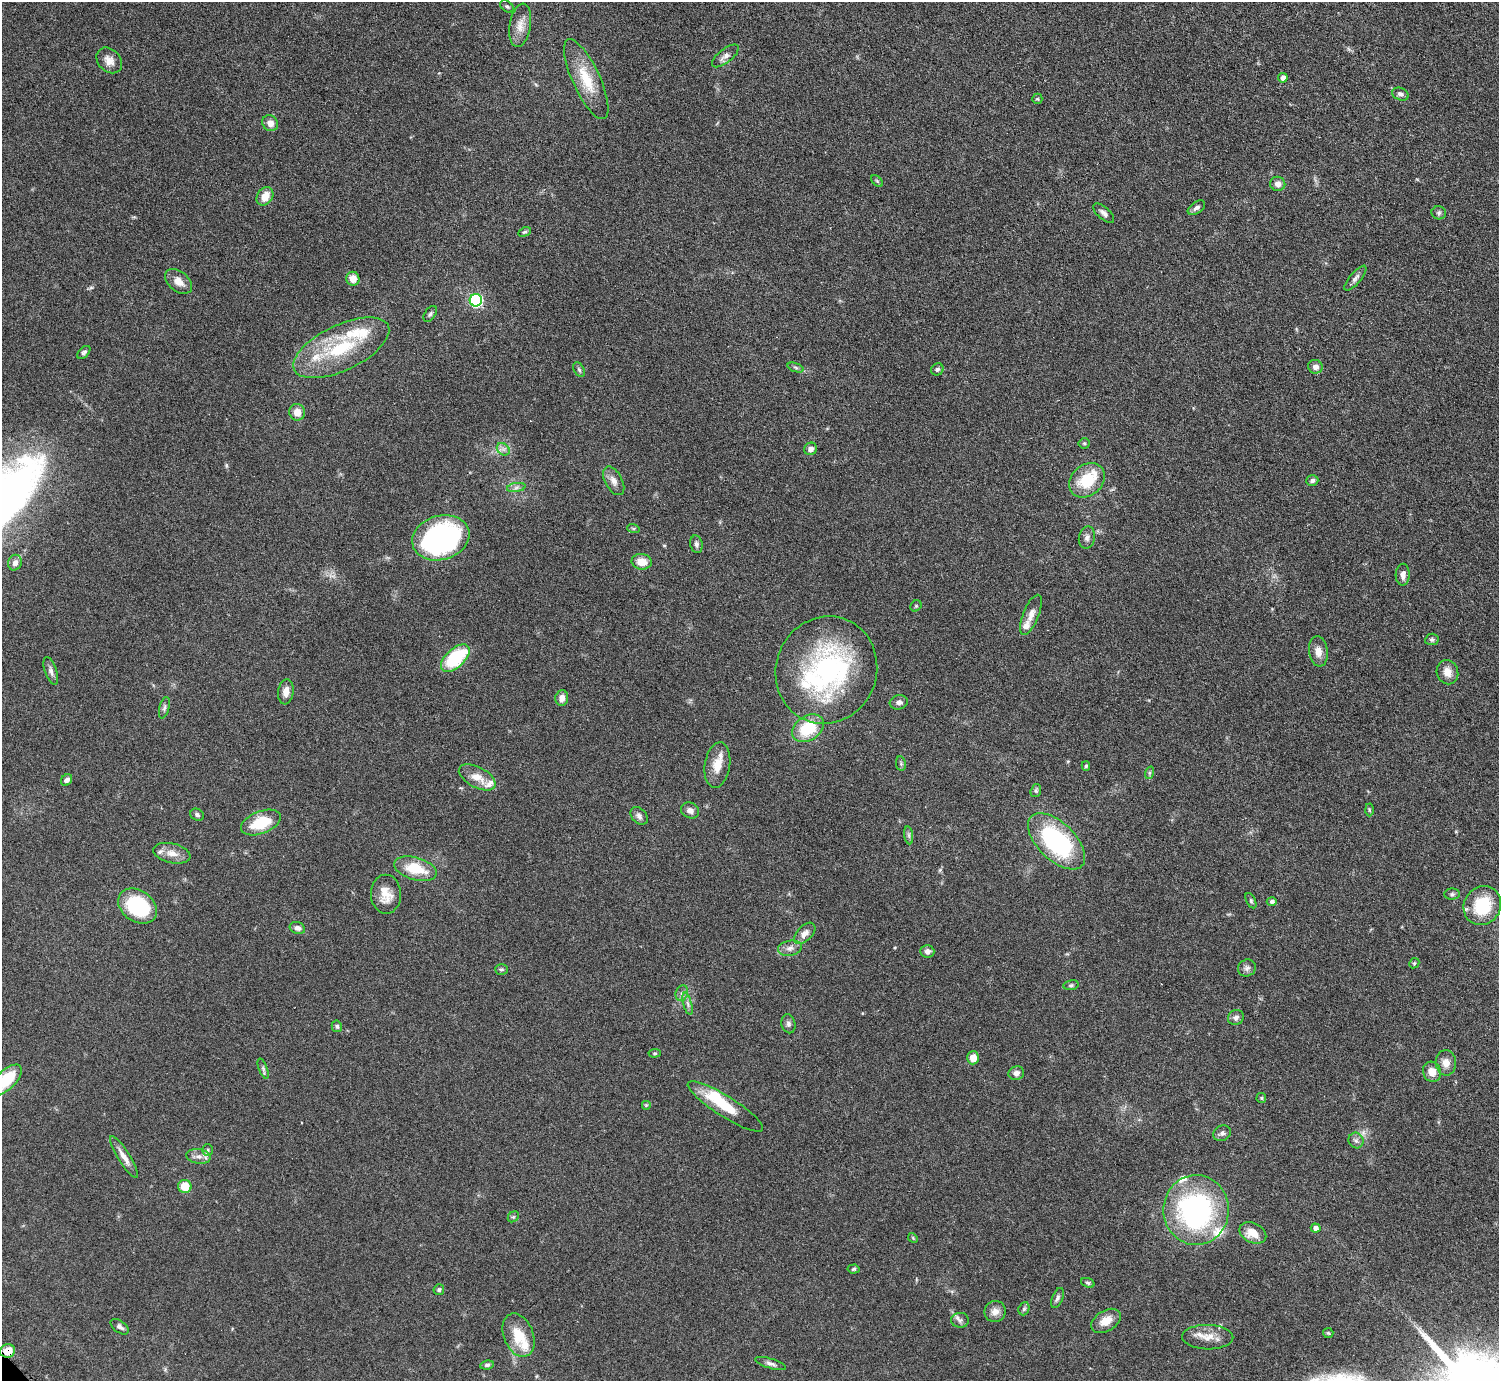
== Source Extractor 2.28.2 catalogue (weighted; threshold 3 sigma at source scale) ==
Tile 10 of 4 x 4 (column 2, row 3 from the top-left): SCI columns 1504-3000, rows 1547-2925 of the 5999 x 5997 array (HDU 1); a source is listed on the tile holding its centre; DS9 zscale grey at full resolution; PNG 1501 x 1383 px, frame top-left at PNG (2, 2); each listed source drawn as its Kron ellipse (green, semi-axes under 4 px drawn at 4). Shown black and unused: <1% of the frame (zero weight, under 3 of 6 exposures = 1% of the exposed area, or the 3 px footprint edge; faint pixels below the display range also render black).
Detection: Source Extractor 2.28.2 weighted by HDU 2 'WHT'; one run over the whole footprint, this tile lists its part. Background 0.0815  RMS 0.0036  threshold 0.0147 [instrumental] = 3 sigma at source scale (4.09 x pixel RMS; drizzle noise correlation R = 1.36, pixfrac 0.8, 0.05/0.05 arcsec/px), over >= 5 px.
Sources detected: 139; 2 inside a brighter object's white glare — neither listed nor drawn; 11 inside a brighter listed object's ellipse — not listed separately; the other 126 listed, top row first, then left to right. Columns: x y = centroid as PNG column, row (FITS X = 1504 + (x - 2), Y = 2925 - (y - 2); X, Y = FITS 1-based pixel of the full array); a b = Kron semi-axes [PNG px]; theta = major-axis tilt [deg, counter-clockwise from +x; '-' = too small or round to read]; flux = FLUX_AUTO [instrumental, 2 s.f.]
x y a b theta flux
507 6 7 5 -36 0.62
520 25 22 10 80 3.8
725 56 16 7 38 1.9
109 60 14 11 -46 2.7
1283 78 5 5 - 1.8
586 79 43 13 -65 11
1400 94 8 6 -21 1
1037 99 5 5 - 0.43
270 123 8 7 - 2.3
877 181 7 4 -45 0.46
1278 184 7 7 - 2
265 196 10 7 55 4
1196 208 10 5 34 1.1
1104 213 13 6 -41 1.3
1439 213 7 6 - 0.76
525 232 6 4 25 0.55
1355 278 15 5 50 1.4
353 279 7 6 - 2.9
179 281 15 10 -39 3.2
476 300 6 6 - 43
430 314 9 5 55 0.73
341 348 52 22 25 23
84 352 8 5 45 0.81
1315 367 7 6 - 1.8
796 368 8 3 -19 0.68
937 369 6 6 - 0.74
579 370 8 5 -63 0.65
297 412 8 7 - 2.9
1084 443 5 5 - 0.46
503 449 7 5 -44 1.1
811 449 6 6 - 1.5
1087 480 19 15 42 12
1312 480 6 5 - 0.9
614 481 16 8 -61 2.2
516 487 9 4 9 1
633 528 6 4 -19 0.42
441 538 29 22 17 82
1087 538 11 8 77 1.4
696 544 9 6 -80 1
642 562 10 8 -9 4.6
15 563 8 6 67 2
1403 575 11 7 87 2
916 606 6 5 - 0.44
1031 615 21 8 68 2.8
1432 639 7 6 - 0.7
1318 651 15 9 -83 2.8
455 658 17 9 43 23
826 670 54 50 67 63
51 671 14 6 -72 1.4
1447 672 12 10 -69 3.1
286 692 12 7 82 2.4
562 698 8 6 85 1.9
899 702 9 7 15 1.2
164 708 11 5 76 0.92
808 728 17 12 32 14
901 764 7 5 -79 0.56
717 765 23 12 81 5.4
1086 766 5 4 - 0.54
1149 773 6 4 72 0.54
477 777 20 10 -28 4.6
67 780 6 5 - 1.4
1036 791 7 5 72 0.62
690 810 9 7 -27 1.7
1369 810 6 4 -88 0.47
197 815 7 5 -30 0.78
639 816 10 7 -47 1.3
261 822 21 11 22 12
909 835 9 4 -82 0.79
1056 841 35 18 -44 45
172 853 19 9 -13 3.3
416 869 22 11 -16 11
386 894 19 15 -89 5.1
1452 894 8 5 1 0.73
1251 901 8 4 -64 0.58
1272 901 5 4 - 1.1
138 906 21 15 -36 27
1482 906 20 18 55 15
297 928 8 6 -20 1.5
805 933 13 7 45 2
790 948 12 7 11 1.7
927 951 7 6 - 1.4
1414 963 5 4 - 0.44
1247 968 9 8 - 1.3
501 969 6 5 - 0.57
1071 985 7 5 10 0.65
682 993 8 6 75 1
688 1004 11 3 -75 0.98
1236 1017 8 7 - 1.3
788 1024 9 7 -78 1.1
337 1026 6 5 - 0.68
655 1053 6 4 5 0.43
973 1058 6 6 - 3.3
1446 1063 13 10 -88 2.9
263 1069 10 4 -69 0.79
1432 1072 10 9 - 3.4
1016 1073 8 7 - 1.6
6 1080 20 9 44 14
1261 1098 5 4 - 0.41
646 1105 5 5 - 0.4
725 1106 44 10 -32 11
1222 1133 9 7 27 1.2
1356 1140 8 7 - 1.1
208 1150 6 5 - 0.53
198 1156 12 7 -9 2
124 1157 24 6 -57 2.9
185 1186 7 6 - 7.2
1196 1210 35 32 -89 68
513 1217 6 4 42 0.53
1316 1228 5 4 - 1.6
1253 1233 14 9 -26 4.6
913 1238 5 4 - 0.38
854 1269 6 4 5 0.57
1088 1283 7 4 -19 0.56
439 1290 5 5 - 0.69
1057 1298 11 5 67 0.98
1024 1309 7 5 68 0.74
995 1311 10 10 - 2.3
960 1320 9 7 -1 1.2
1106 1321 16 10 32 4.2
120 1327 10 6 -36 1.2
1328 1333 5 5 - 0.51
519 1335 22 15 -68 8.6
1208 1337 25 12 -1 4.9
8 1351 7 6 - 5.4
771 1363 16 5 -16 1.3
487 1365 7 4 8 0.73
Overlapping masked pixels (flux is a lower limit): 1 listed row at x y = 8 1351
Isophote crosses this tile's border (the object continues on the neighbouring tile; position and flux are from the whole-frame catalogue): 1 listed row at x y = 6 1080